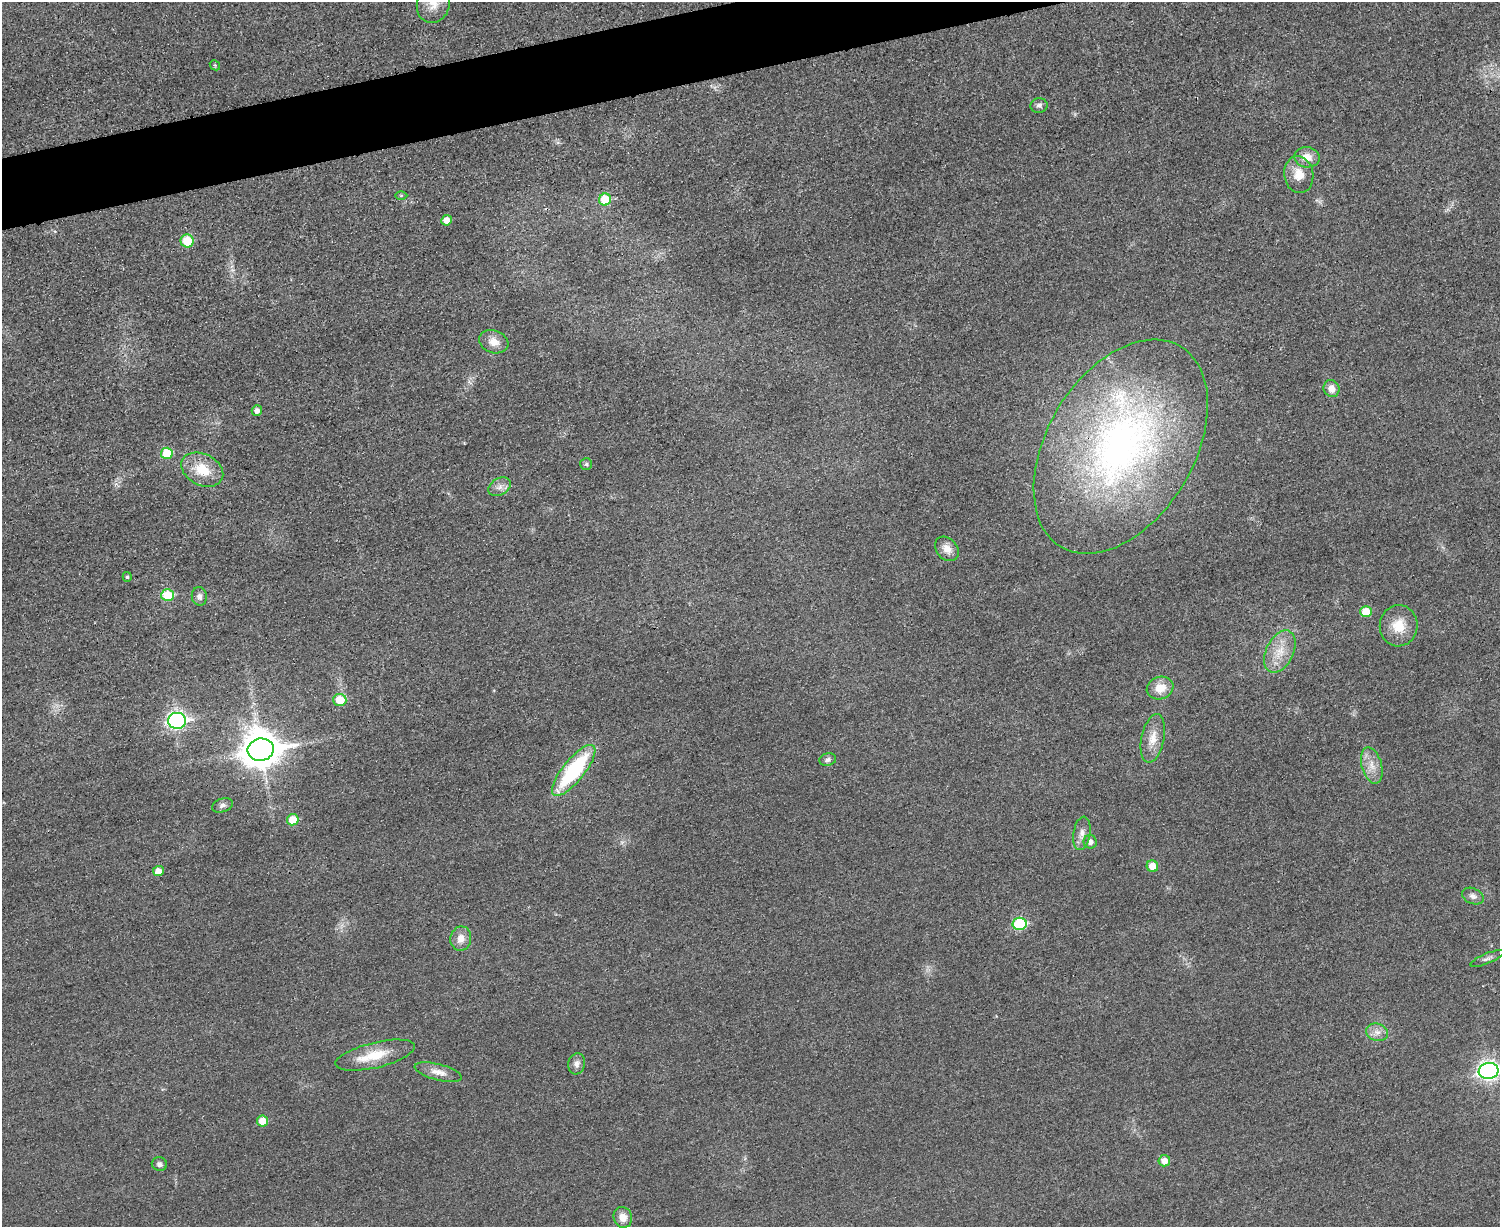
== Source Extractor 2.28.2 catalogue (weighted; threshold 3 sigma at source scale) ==
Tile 8 of 3 x 4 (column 2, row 3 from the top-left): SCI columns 1651-3148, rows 1243-2467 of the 4919 x 4934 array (HDU 1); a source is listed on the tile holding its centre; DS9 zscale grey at full resolution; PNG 1502 x 1229 px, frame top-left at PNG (2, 2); each listed source drawn as its Kron ellipse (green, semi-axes under 4 px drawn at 4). Shown black and unused: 4% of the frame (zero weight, under 3 of 4 exposures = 2% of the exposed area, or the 3 px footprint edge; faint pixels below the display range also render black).
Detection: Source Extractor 2.28.2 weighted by HDU 2 'WHT'; one run over the whole footprint, this tile lists its part. Background 0.0153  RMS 0.0057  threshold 0.0258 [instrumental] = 3 sigma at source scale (4.5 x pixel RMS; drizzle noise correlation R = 1.50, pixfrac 1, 0.05/0.05 arcsec/px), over >= 5 px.
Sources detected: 52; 1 inside a brighter listed object's ellipse — not listed separately; the other 51 listed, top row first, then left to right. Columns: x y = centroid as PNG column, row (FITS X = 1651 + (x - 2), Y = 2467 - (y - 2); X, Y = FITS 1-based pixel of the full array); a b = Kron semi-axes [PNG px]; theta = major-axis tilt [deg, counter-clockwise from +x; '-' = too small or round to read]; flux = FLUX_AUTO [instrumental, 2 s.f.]
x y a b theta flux
433 4 19 16 73 9.7
215 65 5 4 - 0.77
1039 105 8 7 - 2
1307 157 13 10 -7 6.8
1299 175 18 14 -82 9.7
401 195 6 4 1 0.83
605 200 6 6 - 18
446 220 5 5 - 5.6
187 241 6 6 - 17
494 342 15 11 -20 6.2
1332 389 9 8 - 5
257 411 5 5 - 2.9
1121 447 117 73 59 270
167 453 6 5 - 20
586 464 6 6 - 1
202 470 22 15 -27 16
499 487 12 8 31 3.5
947 549 13 10 -49 5.7
127 577 5 4 - 1.1
168 595 6 6 - 24
199 596 9 7 -82 2.6
1366 612 6 5 - 12
1399 626 20 19 - 13
1280 652 22 13 64 12
1160 688 13 11 20 9.1
340 700 6 6 - 15
177 721 9 8 - 190
1153 738 24 11 78 8.7
261 750 13 11 10 1400
828 760 8 6 15 1.7
1372 765 18 10 -74 7.2
574 770 31 11 51 60
222 805 11 6 18 2
293 820 6 5 - 12
1082 833 17 8 81 4.5
1090 842 7 6 - 2.7
1152 866 6 5 - 7.5
158 871 5 5 - 5.8
1473 896 11 7 -24 2.8
1020 924 7 6 - 45
461 939 12 10 79 5.6
1487 958 18 5 23 2.2
1377 1032 11 8 -14 4
375 1055 41 12 13 16
577 1064 10 8 75 3
1489 1071 10 8 9 260
438 1072 24 8 -14 5.6
262 1121 5 5 - 9.2
1164 1161 6 5 - 4.7
159 1164 8 7 - 1.9
623 1217 10 9 - 5
Overlapping masked pixels (flux is a lower limit): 1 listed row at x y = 1121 447
Isophote crosses this tile's border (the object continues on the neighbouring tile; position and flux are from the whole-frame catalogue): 2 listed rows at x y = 433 4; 1489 1071